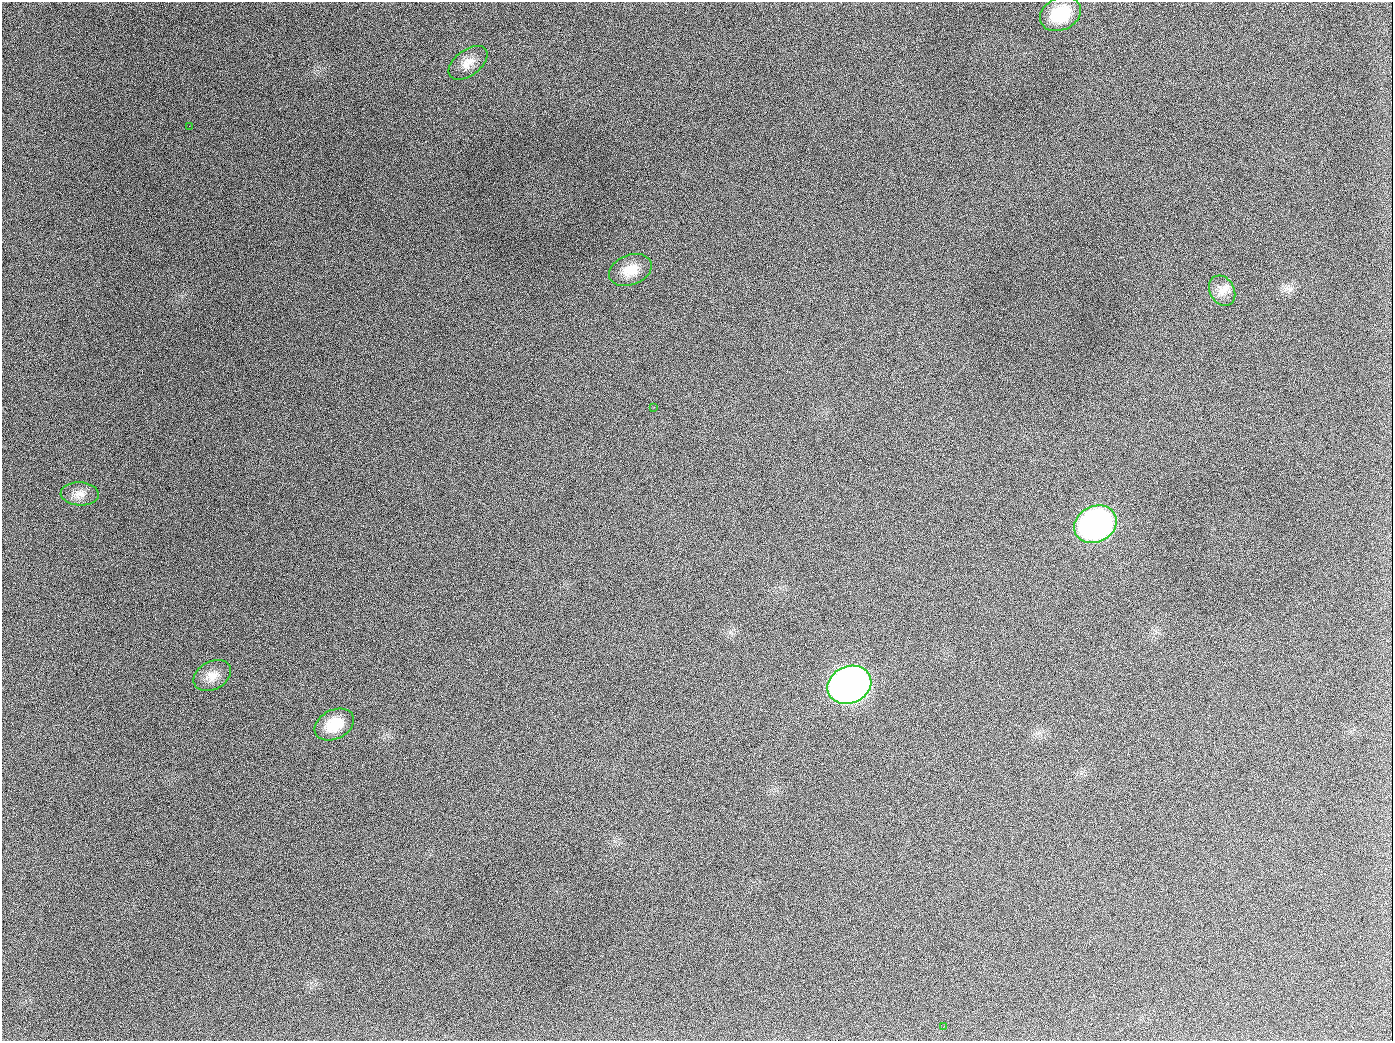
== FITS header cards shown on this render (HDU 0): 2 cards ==
NAXIS1  =                 1391
NAXIS2  =                 1039

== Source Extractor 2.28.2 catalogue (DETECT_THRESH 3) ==
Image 1391 x 1039 px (HDU 0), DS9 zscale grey, 1 PNG px = 1 image px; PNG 1395 x 1043 px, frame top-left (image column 1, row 1039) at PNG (2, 2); each listed source drawn as its Kron ellipse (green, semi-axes under 4 px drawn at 4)
Background 1900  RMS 80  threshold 239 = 3 sigma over >= 5 px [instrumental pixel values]
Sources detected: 12; all 12 listed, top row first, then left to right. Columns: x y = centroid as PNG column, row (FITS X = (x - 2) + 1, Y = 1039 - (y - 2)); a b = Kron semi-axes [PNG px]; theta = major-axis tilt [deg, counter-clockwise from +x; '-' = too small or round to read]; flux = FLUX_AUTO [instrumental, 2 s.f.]
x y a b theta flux
1060 14 21 16 25 2.2e+05
468 63 22 13 37 6.7e+04
189 126 2 2 - 5.8e+03
630 270 22 15 21 9.7e+04
1222 291 16 12 -61 5.8e+04
654 407 2 2 - 4.1e+03
80 494 19 11 -3 5.2e+04
1095 524 22 18 27 1.8e+06
212 676 20 14 29 6.4e+04
849 685 22 18 24 4.1e+06
334 725 21 14 27 1.3e+05
944 1026 2 2 - 3.6e+03